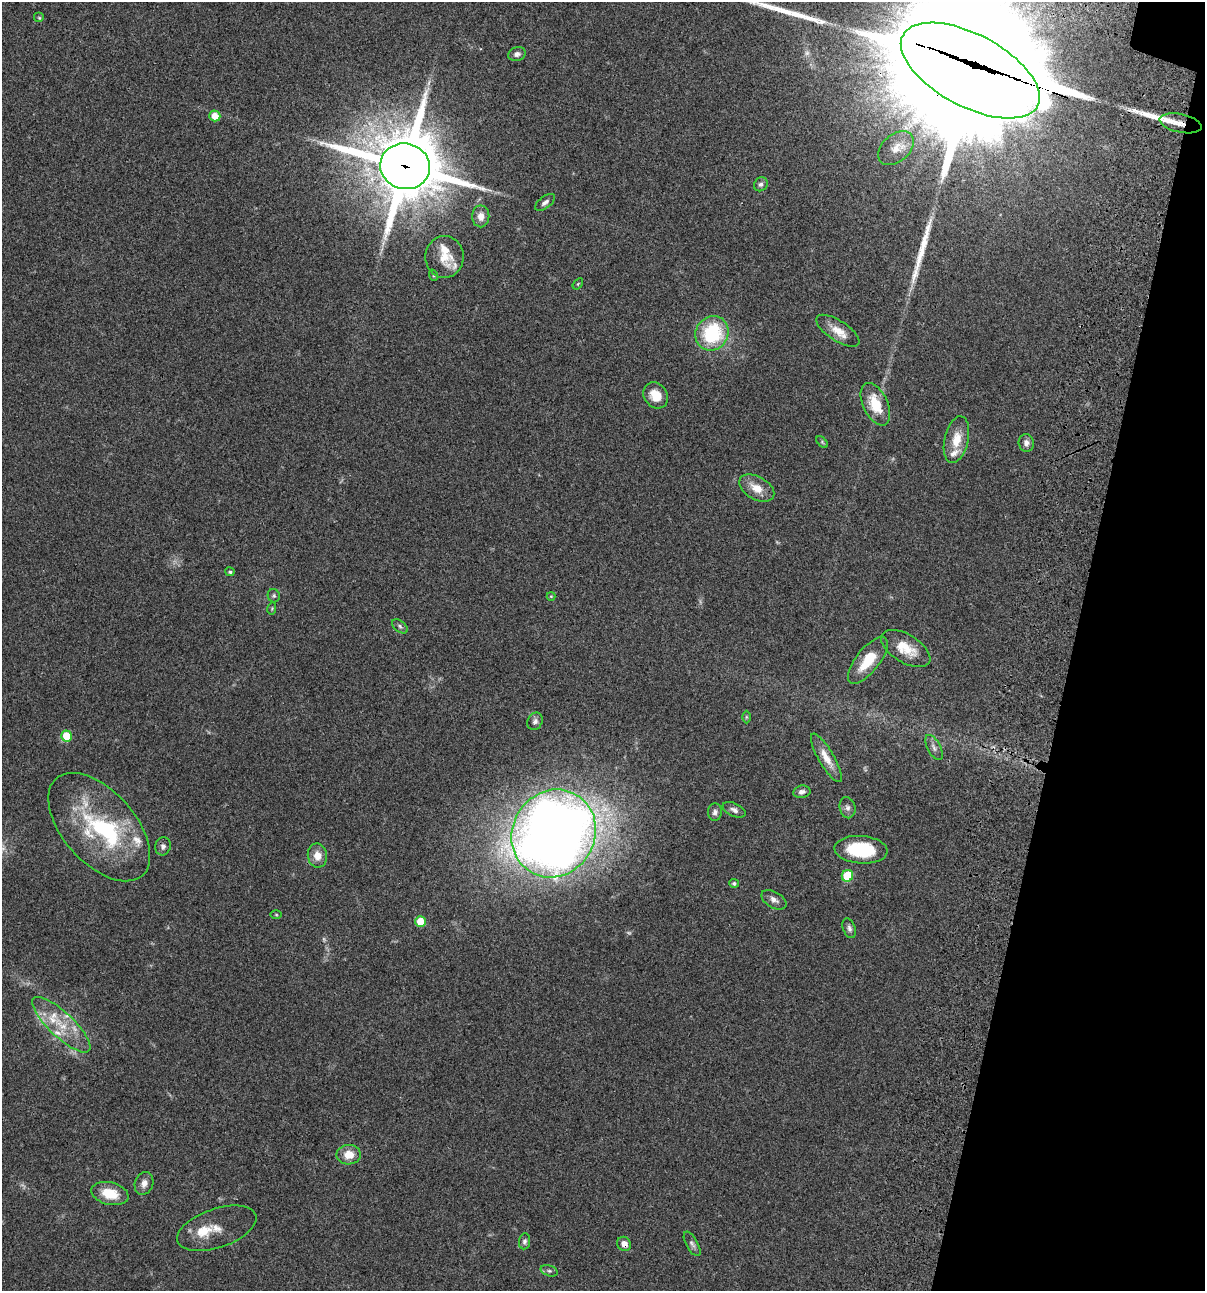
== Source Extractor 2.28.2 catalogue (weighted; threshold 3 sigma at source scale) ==
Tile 8 of 4 x 4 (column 4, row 2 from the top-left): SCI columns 3844-5046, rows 2696-3984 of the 5404 x 5390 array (HDU 1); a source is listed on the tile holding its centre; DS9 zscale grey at full resolution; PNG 1207 x 1293 px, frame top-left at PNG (2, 2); each listed source drawn as its Kron ellipse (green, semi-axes under 4 px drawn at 4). Shown black and unused: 11% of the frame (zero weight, under 3 of 4 exposures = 9% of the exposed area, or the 3 px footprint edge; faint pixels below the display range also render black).
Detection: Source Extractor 2.28.2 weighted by HDU 2 'WHT'; one run over the whole footprint, this tile lists its part. Background 0.0467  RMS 0.0053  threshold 0.0237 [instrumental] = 3 sigma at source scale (4.5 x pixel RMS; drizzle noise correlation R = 1.50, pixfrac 1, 0.05/0.05 arcsec/px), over >= 5 px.
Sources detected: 82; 6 too faint to see at this stretch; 5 inside a brighter object's white glare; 4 long thin detections or spike segments (spike, bleed or trail) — neither listed nor drawn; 10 inside a brighter listed object's ellipse — not listed separately; the other 57 listed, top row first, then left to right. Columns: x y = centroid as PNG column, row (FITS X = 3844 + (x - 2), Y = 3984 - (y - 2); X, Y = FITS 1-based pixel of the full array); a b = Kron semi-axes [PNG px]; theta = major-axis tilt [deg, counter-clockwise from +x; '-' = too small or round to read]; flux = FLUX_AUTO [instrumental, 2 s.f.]
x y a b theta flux
39 18 5 5 - 0.67
517 54 9 7 16 2
970 71 76 36 -28 14000
215 116 5 5 - 6
1181 123 21 9 -12 9.3
896 148 20 13 41 6.7
405 166 25 22 -13 4100
761 184 7 6 - 1.4
545 202 12 6 37 1.9
481 216 11 8 -89 3.9
444 257 21 19 88 9.6
433 275 6 3 -72 0.49
578 284 6 3 53 0.5
838 331 25 10 -33 7.5
712 333 18 16 55 38
656 395 14 11 -54 8.1
875 404 23 12 -65 14
956 440 24 12 77 9.5
822 442 7 4 -46 0.73
1026 443 9 7 -76 2.3
757 488 19 11 -30 7.5
230 572 5 4 - 0.95
274 596 7 6 - 0.98
551 596 4 4 - 0.46
272 608 6 4 79 0.56
400 626 9 5 -38 1.2
906 649 27 14 -31 12
868 660 28 11 51 14
746 717 6 4 90 0.69
535 721 9 7 58 1.8
67 736 5 5 - 14
934 747 14 6 -62 2.1
826 758 27 8 -60 7
802 792 9 6 11 2
847 808 11 8 -77 2.1
734 810 12 6 -25 2
715 812 9 7 85 1.7
99 827 65 36 -48 61
554 833 45 41 59 820
163 846 9 7 74 1.8
861 850 26 14 -4 28
317 855 12 9 -82 5.7
847 876 6 5 - 22
734 883 5 4 - 1.1
774 900 14 8 -30 2.6
276 915 6 4 -1 0.57
420 921 5 5 - 10
849 928 10 6 -70 1.6
61 1025 38 12 -43 17
349 1155 12 10 2 7.4
144 1183 11 9 69 3
110 1194 19 11 -14 12
217 1228 41 19 19 9.8
525 1241 8 5 82 1.3
624 1244 7 6 - 3.5
692 1244 13 6 -61 1.8
549 1271 9 5 -20 1.1
Overlapping masked pixels (flux is a lower limit): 4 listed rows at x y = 970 71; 1181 123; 405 166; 624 1244